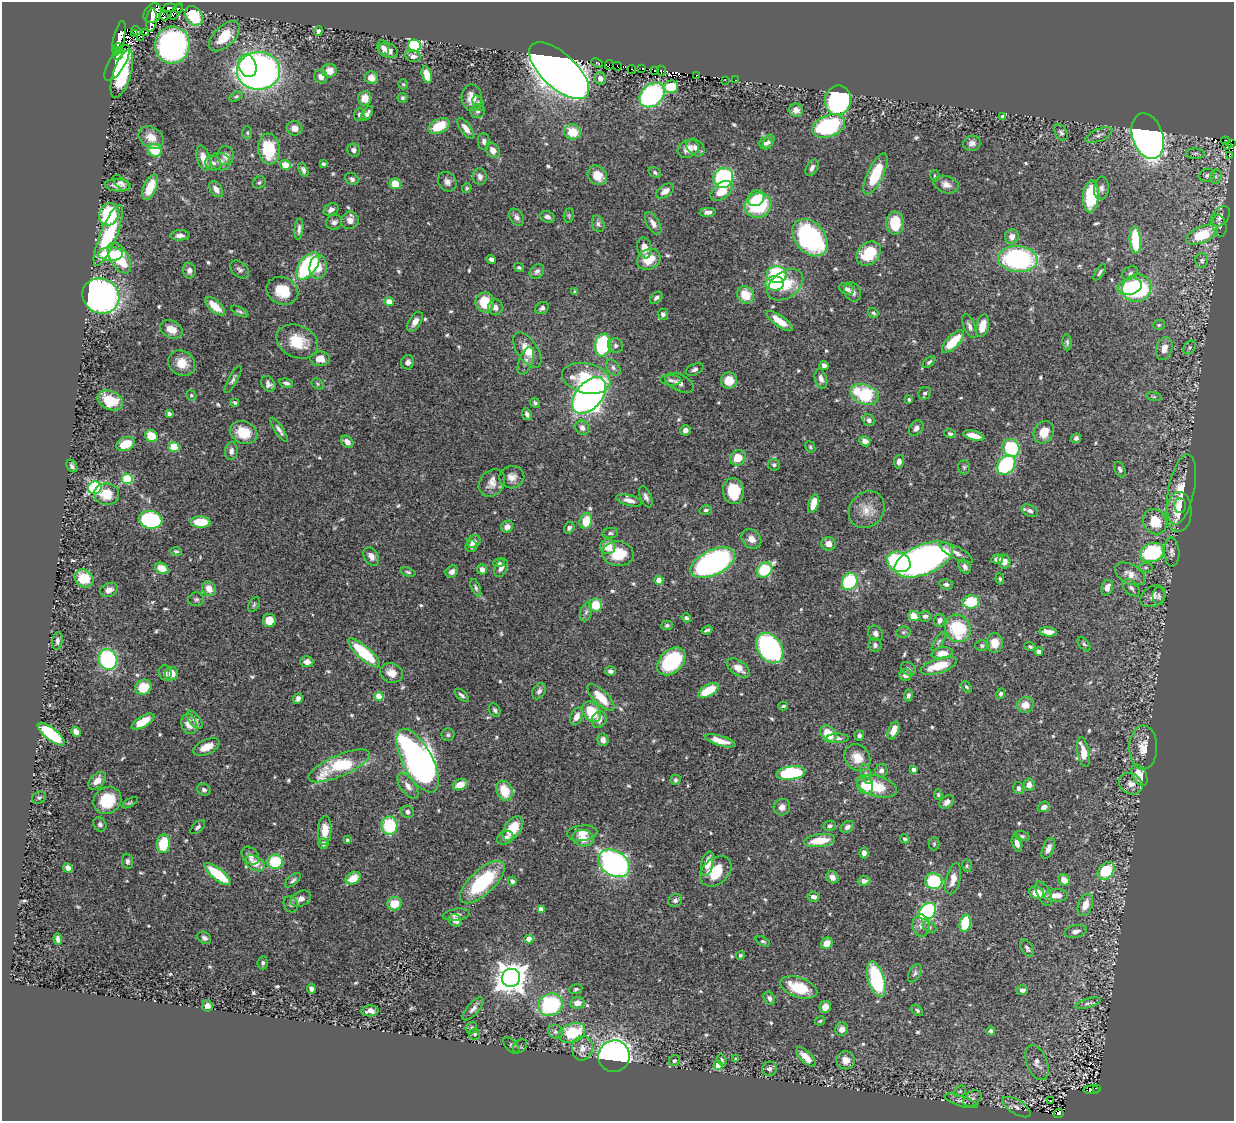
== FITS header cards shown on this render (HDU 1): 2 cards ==
NAXIS1  =                 1232
NAXIS2  =                 1119

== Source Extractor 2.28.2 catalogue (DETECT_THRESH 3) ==
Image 1232 x 1119 px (HDU 1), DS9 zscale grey, 1 PNG px = 1 image px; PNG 1236 x 1123 px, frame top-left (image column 1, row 1119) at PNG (2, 2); each listed source drawn as its Kron ellipse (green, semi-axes under 4 px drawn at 4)
Background 0.665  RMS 0.016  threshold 0.0493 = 3 sigma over >= 5 px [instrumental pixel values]
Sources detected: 635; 7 with non-positive FLUX_AUTO (blend fragments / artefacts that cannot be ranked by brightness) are neither listed nor drawn; of the other 628, the 500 brightest by FLUX_AUTO listed and drawn (128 fainter detections omitted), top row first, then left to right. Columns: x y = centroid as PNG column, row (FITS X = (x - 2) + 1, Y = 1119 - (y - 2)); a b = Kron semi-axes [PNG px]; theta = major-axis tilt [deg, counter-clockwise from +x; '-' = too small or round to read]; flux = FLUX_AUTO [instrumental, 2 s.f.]
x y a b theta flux
170 8 6 4 7 44
178 8 3 2 - 21
176 11 9 2 57 3.4
153 13 10 8 55 830
164 16 5 4 - 31
194 16 10 8 -55 29
151 20 12 5 83 510
136 31 5 3 - 23
318 31 5 4 - 3.5
146 32 3 2 - 16
135 34 3 2 - 18
224 36 19 10 44 28
119 38 18 5 78 640
141 38 3 2 - 4.7
172 45 18 17 - 310
414 46 6 6 - 150
118 48 4 2 - 80
383 48 7 5 -70 4.6
388 50 10 7 -24 8.9
120 51 2 2 - 20
118 55 5 4 - 50
413 56 8 5 -11 5.9
117 63 20 8 59 79
597 63 6 3 -24 7.4
609 65 5 2 - 4.7
247 66 12 8 -70 57
617 66 4 2 - 5.7
642 68 3 2 - 28
632 69 4 2 - 2.9
655 70 3 2 - 3.7
259 71 21 19 4 630
329 71 7 7 - 11
559 71 37 17 -43 2100
661 71 5 2 - 6
122 74 25 9 73 75
427 75 8 5 -76 15
697 75 3 2 - 16
321 77 7 6 - 6.1
371 78 6 6 - 10
600 78 6 5 - 4.9
725 80 3 2 - 4
735 80 3 2 - 1.7
403 84 5 4 - 1.7
671 87 7 6 - 36
652 95 14 10 42 200
236 96 7 4 29 1.7
365 98 7 6 - 12
402 98 5 5 - 2.1
472 98 13 10 -87 13
838 100 15 13 79 270
478 103 8 5 -62 2.4
796 110 7 6 - 7.7
478 111 7 7 - 3.2
367 113 8 4 58 3.9
359 115 6 5 - 2.7
1003 116 4 4 - 3.2
439 126 11 7 27 30
828 126 17 10 20 110
295 128 8 7 - 7
466 128 12 5 -54 7.7
572 132 8 7 - 25
1061 132 9 5 -63 2.9
247 133 6 5 - 1.7
1099 135 14 6 22 4.6
1148 136 23 15 -72 840
151 137 13 10 -34 12
484 141 8 6 -88 3.8
1225 141 4 2 - 2.6
769 142 7 5 60 3.7
765 143 7 6 - 3.4
972 143 9 7 17 5
1231 144 3 2 - 2.9
1228 146 3 2 - 38
695 147 10 7 -44 6.2
269 149 15 11 -83 50
688 149 11 8 28 11
155 150 7 6 - 37
354 150 6 6 - 4
493 150 8 6 -53 9
1195 154 9 5 -2 3
1229 155 3 2 - 1.8
226 156 9 8 - 7.5
203 158 13 6 -74 12
220 161 10 8 -23 7.4
213 163 8 7 - 4.9
323 164 4 3 - 2.1
285 165 5 5 - 19
812 168 9 5 61 4.3
303 170 7 4 -66 3.3
655 172 6 5 - 2.5
875 174 23 8 65 47
597 175 10 9 - 19
1207 175 8 6 20 3.5
935 176 6 4 -77 1.8
480 177 8 7 - 4.7
1216 177 7 5 71 2.9
723 178 10 9 - 160
352 179 7 5 -36 3.7
259 182 7 6 - 2.3
447 182 10 8 -57 5.5
121 183 10 5 -42 3.8
395 184 5 5 - 22
118 185 13 6 -4 6.6
946 185 13 8 -16 7.4
150 187 13 6 66 21
467 188 5 4 - 1.8
1101 188 12 7 84 4.5
216 189 9 6 -53 8.1
665 191 10 6 34 8.4
722 191 13 8 38 22
1091 196 16 8 87 58
756 198 9 7 41 10
758 205 14 12 21 84
331 210 8 6 28 4.4
708 212 8 4 5 4.4
109 214 11 9 70 72
569 215 7 5 80 2.2
517 217 9 6 -59 4.8
547 217 8 5 -22 5.3
1220 217 12 7 52 7.6
350 220 9 8 - 7.8
334 222 8 7 - 4.3
653 223 12 6 -60 6.6
895 223 11 8 87 32
598 224 8 6 -69 3.2
1220 226 11 6 -80 3.5
299 229 10 4 84 3.9
108 235 33 8 68 82
180 235 10 5 1 5.6
1202 235 17 8 23 46
1012 237 7 7 - 7.8
810 238 21 15 -50 180
1135 240 14 5 -86 56
644 248 10 7 -79 12
869 253 14 10 44 42
110 254 12 7 2 31
119 258 17 9 -60 49
491 259 5 4 - 4.2
649 259 12 10 27 24
1018 259 20 13 -5 170
1202 261 7 6 - 3.2
308 266 15 8 53 140
318 267 12 8 85 15
519 268 5 4 - 2.2
189 270 8 6 -86 4.8
240 270 11 7 -42 3.8
537 271 8 6 47 3.8
1100 272 9 4 56 2.2
1130 273 9 6 29 3.3
777 274 10 8 -7 67
775 283 9 7 -1 50
785 285 20 13 35 32
1130 287 12 8 15 43
1137 288 15 14 - 120
847 289 8 5 -26 3.7
282 291 16 13 -23 30
575 292 4 4 - 2.3
853 292 10 8 -59 6.1
746 295 9 8 - 27
101 296 19 17 -31 510
656 298 7 5 44 3.2
389 302 4 4 - 17
485 302 10 9 - 32
215 306 12 6 -42 20
495 307 8 7 - 5.2
542 308 7 5 35 3.8
240 311 9 4 -28 2.2
873 313 5 4 - 2
663 314 5 5 - 3.2
780 321 15 5 -35 18
415 322 11 6 58 7.5
1159 325 6 5 - 2
969 326 13 5 -66 4.3
982 326 11 6 74 18
171 329 12 8 -26 15
297 341 22 16 -25 35
953 342 14 6 46 37
1067 342 8 4 -86 2.6
603 345 11 8 81 110
615 346 8 7 - 3.5
1189 347 7 5 56 2.5
1164 349 11 8 74 11
527 350 20 10 -56 21
320 359 10 7 -1 13
526 361 14 6 68 5.2
408 362 7 6 - 4.5
929 362 7 4 41 2.3
182 363 14 12 -35 20
824 365 4 4 - 4.7
613 368 9 6 -51 3.7
694 369 9 5 24 2.8
586 378 25 15 -14 53
233 379 15 4 61 3.4
821 379 10 6 -74 5.3
671 380 10 5 -4 3.5
729 381 8 8 - 18
286 383 7 4 -13 3.2
680 383 15 8 -24 7
268 384 8 6 -54 4.6
318 384 6 5 - 1.8
925 393 6 6 - 2.8
865 394 14 10 -20 69
191 395 5 4 - 1.9
589 395 21 13 49 750
1154 396 8 4 -9 1.9
110 400 13 9 -23 27
909 400 4 3 - 2.3
235 402 4 3 - 2
535 403 5 4 - 2.2
169 414 4 4 - 3.4
527 414 6 4 -69 3.8
869 420 6 5 - 3.8
582 428 7 6 - 5
916 428 8 6 52 4.8
279 430 14 4 -56 4.2
685 430 5 5 - 5.1
1044 432 12 9 60 16
244 433 14 11 -22 27
950 434 6 4 -21 2.6
151 436 7 5 -40 27
974 436 11 4 -14 12
1076 438 5 4 - 3.6
865 441 6 5 - 6.8
347 442 7 5 -43 6.5
125 444 9 6 21 22
174 447 5 5 - 28
810 447 6 4 -65 1.7
1011 448 9 8 - 77
231 451 9 6 83 4.7
738 458 8 7 - 22
899 462 7 5 80 5
774 465 6 5 - 2.6
1006 465 10 8 52 120
72 466 7 5 -57 2.9
964 467 7 6 - 2.1
1120 470 8 5 -64 3
512 477 12 11 - 9
127 479 5 5 - 83
492 483 15 12 50 10
95 488 7 6 - 170
1181 489 36 13 78 28
733 491 13 10 -85 36
107 494 12 11 - 22
646 497 11 5 -67 3.9
629 500 13 5 -14 6.6
813 504 9 5 72 21
1180 505 7 5 -90 5.2
706 510 6 5 - 2.5
867 510 19 16 50 17
1030 511 9 5 -26 3.8
1179 512 20 13 86 23
151 520 12 9 -12 120
586 521 8 6 76 22
201 522 10 6 0 30
1155 522 13 11 -59 30
507 527 6 5 - 6.8
569 528 6 5 - 2.8
610 533 8 5 7 2.5
751 539 11 8 -43 8.5
474 542 7 6 - 8.7
828 544 7 6 - 8.8
471 546 6 5 - 3.2
608 547 7 7 - 18
176 551 6 4 -10 1.8
1152 552 12 9 15 93
1172 552 14 7 -88 5.2
956 553 18 6 -28 6.9
618 554 16 12 -5 34
371 556 10 7 -58 6.8
924 559 31 15 22 580
997 559 6 4 6 5.7
899 562 12 9 -26 130
1004 562 7 6 - 9.1
499 563 6 4 3 2.1
713 563 24 12 26 360
965 567 7 5 -57 4.2
162 568 7 5 -27 19
501 568 10 6 67 5.6
1146 568 7 4 6 1.9
482 569 5 5 - 5.9
765 570 8 7 - 79
408 572 7 4 -16 1.9
452 572 7 5 41 4.4
1130 574 16 9 -28 9.5
84 578 10 8 -39 34
1000 579 5 4 - 1.7
659 580 4 4 - 17
850 582 9 7 56 89
946 584 7 5 -12 3.7
476 588 9 4 -69 2.5
1107 588 8 5 72 7.1
1131 588 10 6 -46 3.8
209 589 8 6 -51 12
109 590 9 6 21 7.8
1153 596 13 10 31 7.4
1159 596 9 6 -86 2.6
196 599 8 7 - 2.8
971 602 8 6 9 46
254 605 8 5 63 2.2
596 605 7 6 - 26
586 612 10 5 73 3.3
914 616 6 5 - 18
925 616 6 5 - 4.2
686 618 5 4 - 3
269 620 6 6 - 16
940 620 6 5 - 4.1
667 625 6 5 - 2.3
958 628 14 12 -62 65
707 630 5 3 - 2.4
903 632 7 5 20 2.3
1048 632 9 4 -6 9.7
875 633 8 7 - 4.3
57 641 9 5 82 3.6
939 642 11 4 57 2.5
995 643 10 8 88 15
1084 644 8 4 -49 2.2
875 645 6 6 - 3.9
982 646 6 5 - 2.6
1030 647 6 4 -18 2
770 648 16 12 -55 230
1039 652 4 4 - 8.3
364 653 20 6 -42 72
942 653 10 6 10 12
108 659 10 9 - 120
671 661 16 11 43 89
307 662 6 5 - 6.5
939 666 19 7 17 30
738 668 13 7 -35 11
908 669 8 6 -33 3
610 671 5 4 - 4
165 673 8 6 -76 4.2
391 673 12 9 -22 13
172 674 6 6 - 12
906 675 6 6 - 7.6
144 687 8 7 - 25
966 687 6 4 -51 1.7
708 690 11 5 30 37
539 691 8 6 62 3.9
1001 694 5 4 - 2.3
462 695 8 4 -40 3.2
908 695 6 4 82 2.9
379 697 4 4 - 26
601 698 18 7 -45 27
298 699 5 4 - 4.1
1025 705 8 7 - 12
783 706 5 3 - 1.9
495 710 7 5 -63 2.9
592 712 11 8 -54 38
577 716 9 6 66 7.6
599 719 8 7 - 8.5
195 720 11 5 -53 5.2
143 722 13 5 31 20
189 724 10 7 -70 14
894 730 9 5 68 11
76 732 5 4 - 7.8
51 734 16 6 -38 90
828 734 9 7 -51 27
448 735 6 6 - 2.8
859 736 5 5 - 3.1
838 738 11 4 0 3.5
603 740 6 5 - 6.1
720 741 16 5 -16 12
206 747 14 7 25 13
1143 747 22 14 90 18
1083 752 15 6 -78 19
857 758 14 12 -47 18
418 761 35 15 -62 770
339 766 33 10 23 78
913 769 4 3 - 3.8
881 771 7 6 - 4.2
791 773 14 6 7 110
866 774 10 5 -71 3.9
1139 775 11 7 -63 22
675 780 5 5 - 2.3
97 781 10 6 47 10
1131 784 12 10 -28 8.3
460 785 7 5 22 14
865 785 9 7 -61 23
1029 785 6 5 - 7.3
408 786 14 7 -53 7.8
877 786 20 10 -16 36
1018 788 6 5 - 3
204 790 7 6 - 3.6
505 791 10 8 -67 26
938 795 5 4 - 1.8
39 798 7 6 - 2.5
107 800 15 13 42 40
947 802 8 5 42 4.7
130 803 8 4 30 1.7
782 807 8 8 - 6.7
1044 807 6 5 - 5.5
407 812 6 6 - 3.8
100 824 7 6 - 2.9
389 826 9 8 - 65
830 826 6 5 - 2.5
198 827 9 5 43 2.7
847 827 7 5 33 4
513 829 13 8 55 28
325 830 14 6 87 16
582 833 15 7 5 8.4
1022 836 8 5 -16 2.2
505 838 8 6 25 5.6
583 838 11 8 -12 16
905 839 5 4 - 2.3
347 840 4 3 - 1.7
819 841 15 6 8 27
323 843 5 5 - 4
1017 843 9 5 -75 6.5
163 844 9 6 84 46
934 844 6 5 - 1.8
1048 848 11 5 66 6.2
864 853 5 4 - 4.9
250 856 10 7 -49 4.9
127 861 7 5 -83 2.8
275 862 7 7 - 50
255 863 10 7 -31 12
614 863 17 12 -32 460
707 863 12 6 77 15
967 866 6 5 - 1.8
68 868 5 4 - 7.1
716 871 17 12 42 34
1106 871 10 7 48 41
218 874 16 6 -38 55
832 877 6 5 - 6.9
353 878 8 6 30 16
953 879 16 7 75 12
293 880 9 5 39 2.8
1064 880 6 5 - 12
512 881 4 3 - 3.3
864 881 6 4 3 4.8
934 881 8 8 - 74
482 882 28 12 43 96
1036 893 7 6 - 16
1044 894 13 6 -63 9
1056 895 11 6 2 12
813 897 6 4 -9 5.1
301 899 11 7 27 6.3
675 900 7 6 - 3
291 904 8 7 - 3.3
394 904 7 6 - 21
1085 905 11 7 70 12
541 909 4 4 - 7.8
927 911 10 7 45 140
456 915 14 6 8 5.6
455 920 7 6 - 7.7
965 923 9 5 77 44
921 926 11 8 -83 6.3
930 927 7 5 -29 2.1
1075 932 11 6 13 5.7
204 938 7 5 -35 3.7
58 939 6 3 -83 3.6
529 939 4 4 - 17
763 941 8 4 -28 1.8
827 943 6 5 - 14
1027 948 10 5 -58 3.3
740 955 4 4 - 1.7
263 963 6 5 - 2.4
915 973 10 5 60 2.9
511 978 9 9 - 1900
876 979 18 8 -74 95
799 988 19 10 -19 41
311 989 5 4 - 4.6
576 989 6 4 20 1.9
1022 990 6 4 -2 3.5
769 998 7 5 -59 3.4
577 1003 7 6 - 11
1088 1003 13 4 17 3.3
550 1005 12 11 - 100
207 1006 6 5 - 7.6
825 1007 6 5 - 10
473 1009 14 6 49 5
917 1010 7 4 -42 2.5
370 1011 8 5 4 6.7
820 1021 5 3 - 1.8
471 1028 6 5 - 2.1
842 1029 7 6 - 7.2
991 1031 4 4 - 3.1
555 1032 7 6 - 3.5
572 1033 14 9 19 59
475 1034 5 5 - 1.9
511 1046 10 5 -46 2.3
520 1046 8 5 40 2
582 1048 12 10 79 9.7
614 1056 16 15 - 440
806 1057 12 5 -44 13
736 1059 4 3 - 2
722 1060 6 3 -67 2
846 1060 9 9 - 10
674 1061 6 5 - 2.8
1037 1063 18 10 -69 10
718 1065 4 4 - 20
769 1069 7 7 - 3.5
1096 1088 3 2 - 14
1092 1090 8 4 -1 34
960 1091 6 5 - 2.1
973 1098 10 7 36 5.2
961 1101 17 5 -17 5.9
1050 1101 3 2 - 2.9
1017 1107 16 7 -32 7
1059 1113 5 3 - 20
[128 fainter detections neither listed nor drawn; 7 non-positive-flux detections neither listed nor drawn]